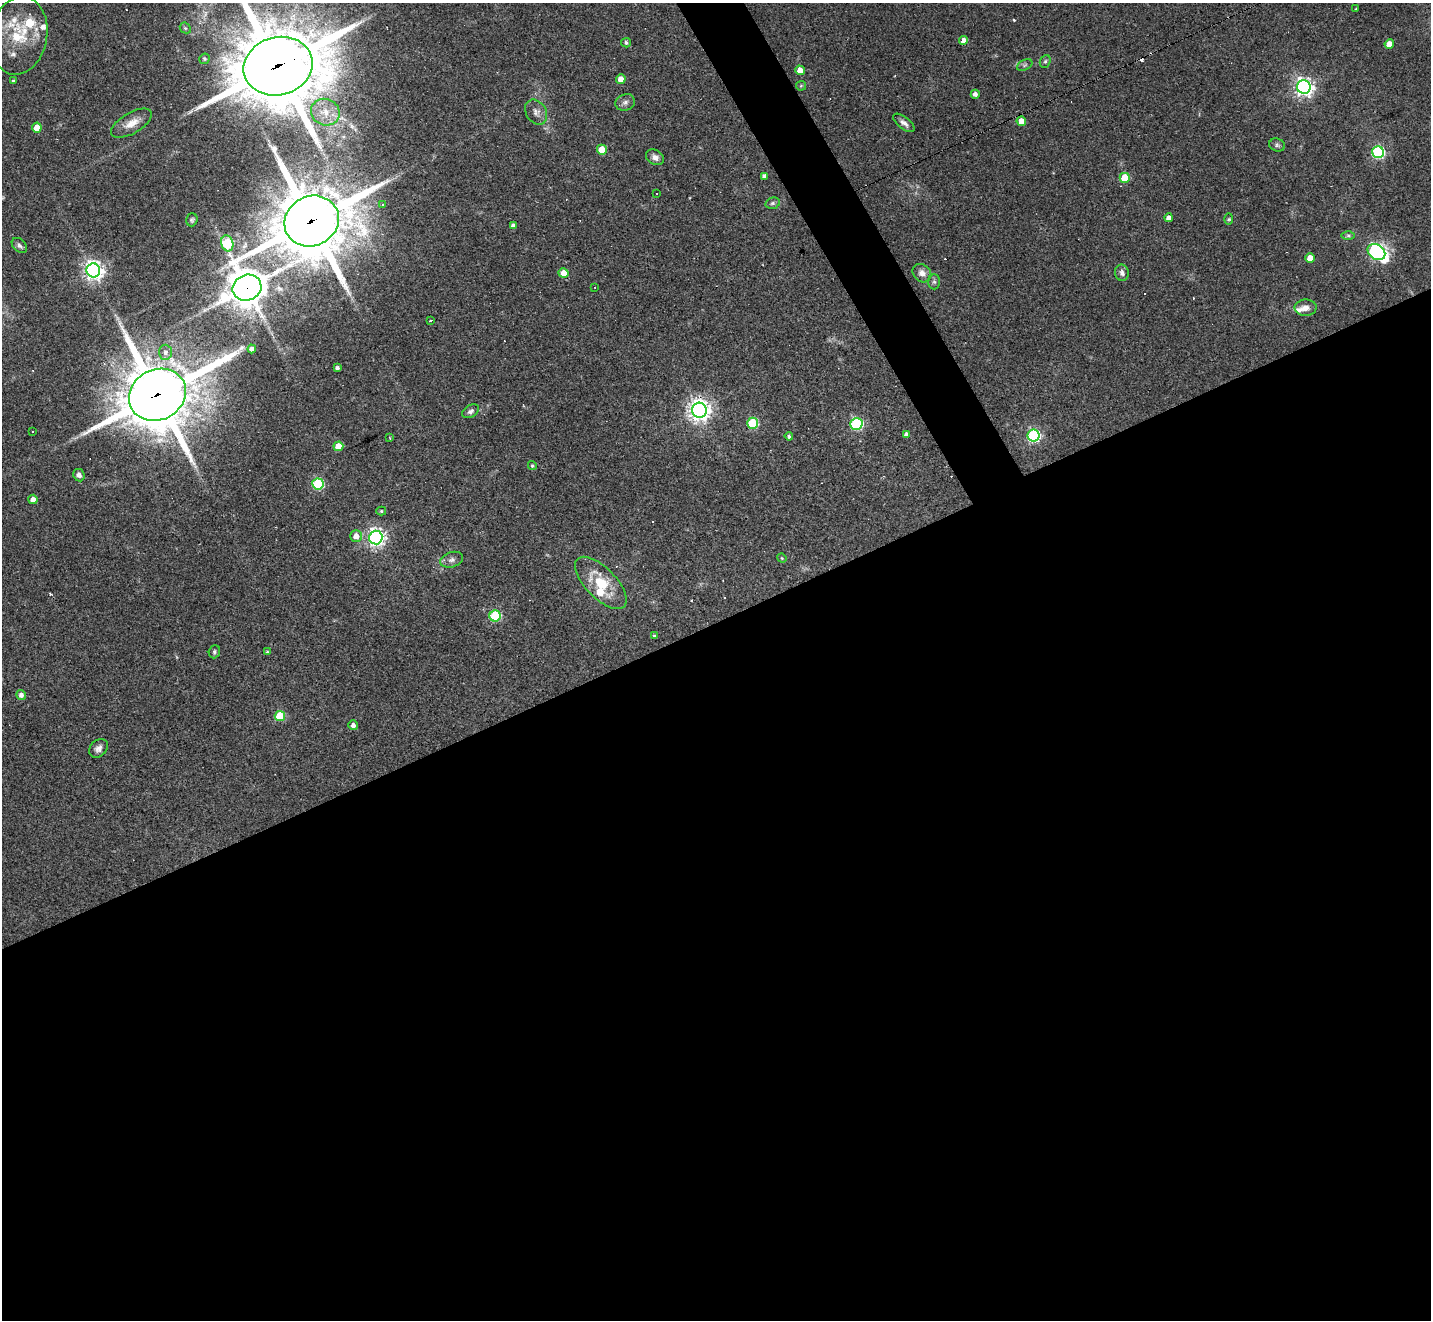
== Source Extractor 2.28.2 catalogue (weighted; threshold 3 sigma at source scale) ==
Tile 15 of 4 x 4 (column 3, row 4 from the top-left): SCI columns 2861-4289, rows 285-1602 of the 5719 x 5707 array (HDU 1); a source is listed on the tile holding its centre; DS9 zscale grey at full resolution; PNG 1433 x 1322 px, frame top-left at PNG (2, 3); each listed source drawn as its Kron ellipse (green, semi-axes under 4 px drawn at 4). Shown black and unused: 55% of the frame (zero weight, under 2 of 3 exposures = <1% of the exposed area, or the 3 px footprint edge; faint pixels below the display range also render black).
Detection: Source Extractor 2.28.2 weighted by HDU 2 'WHT'; one run over the whole footprint, this tile lists its part. Background 0.0432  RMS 0.005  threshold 0.0224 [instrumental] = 3 sigma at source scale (4.5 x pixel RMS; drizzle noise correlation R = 1.50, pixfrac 1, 0.05/0.05 arcsec/px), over >= 5 px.
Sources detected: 102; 11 cosmic-ray / hot-pixel residue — neither listed nor drawn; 8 inside a brighter listed object's ellipse — not listed separately; the other 83 listed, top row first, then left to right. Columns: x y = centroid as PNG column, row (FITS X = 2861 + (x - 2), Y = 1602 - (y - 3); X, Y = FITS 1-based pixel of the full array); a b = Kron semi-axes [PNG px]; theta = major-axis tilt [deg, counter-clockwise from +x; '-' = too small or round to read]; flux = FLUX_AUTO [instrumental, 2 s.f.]
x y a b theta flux
1356 9 3 3 - 2.4
185 28 6 5 - 0.79
19 36 39 28 80 24
963 40 4 4 - 2.7
626 43 5 4 - 1.1
1389 44 5 4 - 4.7
204 59 5 5 - 0.9
1045 61 6 5 - 0.93
1025 65 8 5 25 1
278 66 35 29 15 5600
800 70 5 4 - 5.7
621 79 5 4 - 5.5
13 81 4 3 - 0.56
801 86 5 5 - 0.64
1304 87 7 6 - 240
975 94 4 4 - 1.8
625 102 10 8 18 2
325 112 14 13 - 7.5
536 112 13 10 -56 3.2
1021 121 5 4 - 6.5
131 123 23 10 30 6.1
904 123 13 6 -38 2.4
37 128 5 4 - 7.6
1277 145 8 6 -16 1.1
602 150 5 5 - 13
1378 152 6 6 - 77
655 157 9 7 -31 2.3
764 176 4 4 - 1.5
1125 178 5 5 - 18
657 193 2 2 - 0.38
773 203 7 5 16 1.1
383 204 3 3 - 0.56
1169 218 4 4 - 2.3
1229 219 6 4 88 0.72
192 220 6 5 - 0.93
312 221 28 24 27 4200
513 226 4 4 - 1.9
1348 236 7 4 0 0.96
227 243 8 6 -73 35
19 245 9 6 -45 1.4
1376 252 9 7 -34 130
1310 258 5 4 - 5.6
93 270 7 7 - 250
563 273 5 4 - 5.7
922 273 10 8 -44 3.4
1122 273 8 7 - 1.9
934 282 7 6 - 1.1
595 287 2 2 - 0.36
247 288 14 12 21 1300
1306 308 11 8 2 3.4
430 321 3 3 - 1.6
252 349 4 4 - 2.2
165 352 7 6 - 1.9
337 368 4 3 - 1.2
157 395 29 25 29 3200
700 410 7 7 - 360
470 411 9 6 31 1.6
753 423 5 5 - 37
856 424 6 6 - 65
32 431 3 3 - 1.4
906 434 4 3 - 1.3
1033 435 6 6 - 79
789 436 4 3 - 1.4
390 438 3 2 - 0.39
338 446 5 5 - 11
532 466 4 4 - 0.88
79 475 6 5 - 2.1
318 484 5 5 - 48
33 499 5 4 - 2.8
381 511 5 4 - 0.72
356 536 6 5 - 4.5
376 538 7 6 - 210
782 558 5 4 - 0.59
452 560 11 7 17 2.1
601 583 33 15 -46 19
495 616 5 5 - 40
654 635 3 3 - 0.53
214 652 7 5 70 1
267 652 4 4 - 0.7
21 695 5 5 - 2.3
280 716 5 5 - 21
353 725 5 4 - 2
98 748 10 8 46 2.4
Overlapping masked pixels (flux is a lower limit): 5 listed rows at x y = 278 66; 312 221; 247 288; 157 395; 700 410
Isophote crosses this tile's border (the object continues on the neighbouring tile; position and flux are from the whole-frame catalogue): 1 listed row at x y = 278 66